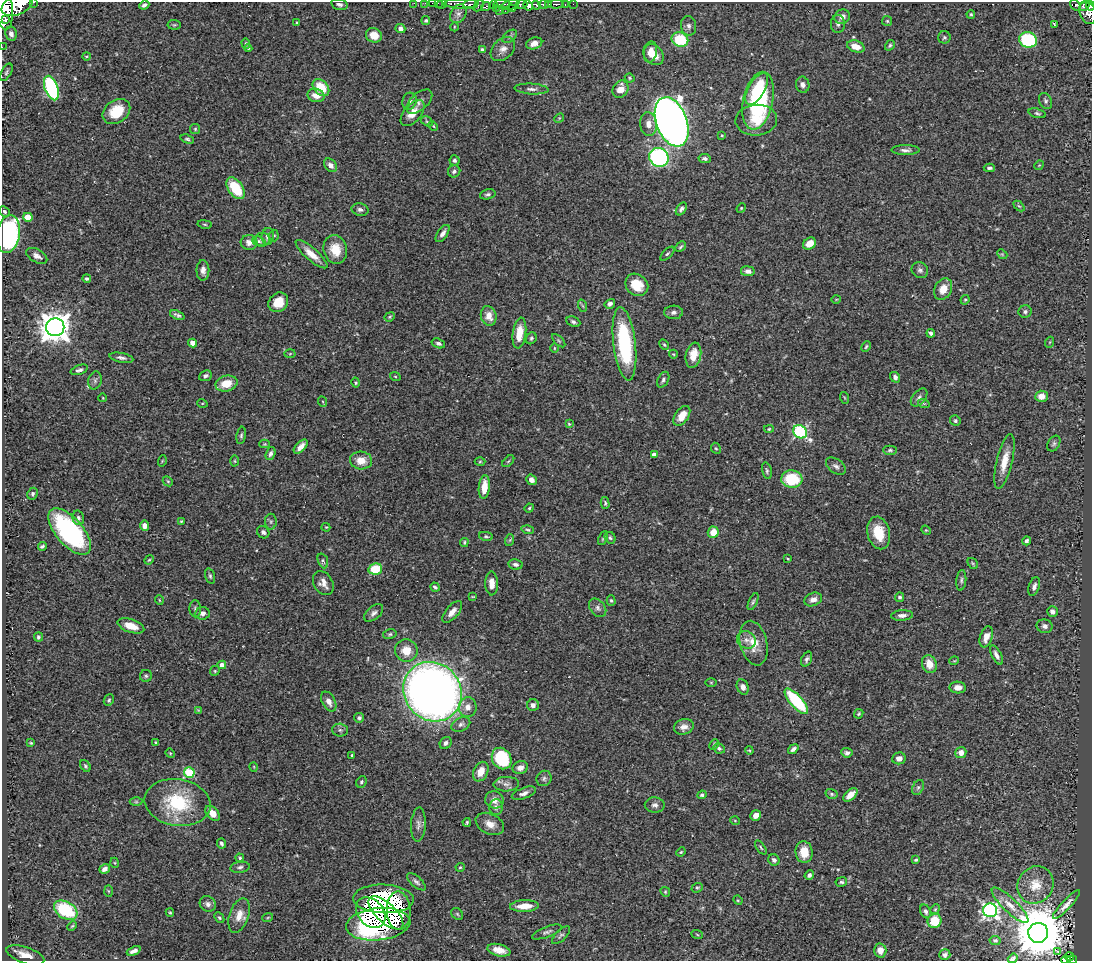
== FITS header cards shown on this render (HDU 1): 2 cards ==
NAXIS1  =                 1090
NAXIS2  =                  959

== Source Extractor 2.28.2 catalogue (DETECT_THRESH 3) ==
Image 1090 x 959 px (HDU 1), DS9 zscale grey, 1 PNG px = 1 image px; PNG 1094 x 963 px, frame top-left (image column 1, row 959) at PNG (2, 2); each listed source drawn as its Kron ellipse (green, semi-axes under 4 px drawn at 4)
Background 0.439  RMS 0.024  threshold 0.0728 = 3 sigma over >= 5 px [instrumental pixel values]
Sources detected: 359; all 359 listed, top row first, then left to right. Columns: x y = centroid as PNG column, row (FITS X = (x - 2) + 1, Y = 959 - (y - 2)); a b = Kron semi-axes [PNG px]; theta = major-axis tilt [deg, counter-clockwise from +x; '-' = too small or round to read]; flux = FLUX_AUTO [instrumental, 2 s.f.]
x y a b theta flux
34 2 3 2 - 32
414 3 2 2 - 8.3
425 3 2 2 - 7.2
432 3 2 2 - 4.8
438 3 2 2 - 9.7
442 4 5 3 - 29
461 4 17 5 0 630
470 4 7 3 3 330
502 4 8 2 1 160
544 4 5 3 - 280
549 4 3 3 - 180
556 4 8 3 1 140
565 4 3 2 - 79
573 4 2 2 - 12
17 5 16 9 24 2300
144 5 5 4 - 4
339 5 8 5 -16 4.7
493 5 4 4 - 160
510 5 9 4 16 220
521 5 6 4 20 300
528 5 5 4 - 480
536 5 5 3 - 280
1075 5 6 4 -56 100
1085 5 6 4 44 200
479 6 6 4 46 50
1090 6 5 3 - 160
486 7 5 3 - 92
496 8 3 2 - 27
512 8 3 2 - 90
4 9 20 8 -85 2600
500 10 2 2 - 14
505 11 2 2 - 8.3
1088 13 11 8 -68 400
458 14 10 7 56 7.2
971 14 4 3 - 2
842 17 8 7 - 10
6 19 4 3 - 160
426 20 4 4 - 2.7
887 21 5 5 - 2.2
297 23 3 3 - 2
838 24 9 7 89 5.2
1054 24 3 2 - 1
174 25 7 5 -6 2.5
689 26 10 7 -83 6.9
454 27 4 3 - 1.3
400 28 5 4 - 7.7
11 34 7 5 -77 7.8
374 35 8 7 - 19
509 36 8 5 38 3.6
944 37 6 6 - 3.2
680 40 8 7 - 81
1028 40 9 7 -21 140
246 43 5 3 - 2.1
534 43 8 5 17 9.8
890 45 5 4 - 2.6
856 46 9 5 -19 17
2 47 2 2 - 6.4
248 48 4 3 - 2.3
482 49 4 4 - 3.4
503 49 14 9 44 12
650 52 10 6 78 16
653 55 12 9 -48 23
86 56 4 3 - 1.5
6 72 9 5 61 3.3
630 78 5 3 - 1.9
803 85 8 7 - 7.3
51 88 13 6 -71 200
321 88 10 7 -46 42
531 89 17 5 -3 7.8
621 89 9 7 60 20
757 89 17 8 60 38
316 95 8 6 -16 14
409 101 8 7 - 5.7
758 101 29 15 78 200
1046 101 8 6 -63 4.2
419 102 15 8 41 8.9
116 111 15 11 35 44
413 113 15 8 50 21
1037 113 9 4 -16 3.1
559 118 5 4 - 1.8
756 120 21 15 5 41
427 121 6 4 -32 2.5
672 122 26 15 -69 1800
648 124 12 8 -84 12
433 126 5 4 - 1.8
195 129 5 5 - 2.2
722 135 4 3 - 1.6
187 139 7 4 -18 3
905 150 14 5 0 6.1
659 157 10 9 - 320
705 158 6 4 -8 3.9
454 160 5 5 - 3.5
330 165 7 5 -48 7.9
1039 165 5 4 - 1.6
989 168 6 3 -4 3.1
454 171 6 6 - 4.4
236 188 12 7 -55 62
488 194 8 5 15 4
1019 206 6 4 -43 2
741 208 5 4 - 1.8
681 209 7 4 55 5.1
360 210 8 6 -11 5.3
4 211 6 4 -44 3.9
28 217 5 4 - 35
205 224 7 3 -9 2.1
8 234 19 11 80 290
443 234 10 5 55 7.2
274 235 6 4 -88 2.4
268 236 8 6 84 9.5
262 240 8 7 - 6
259 241 7 4 -20 3.7
249 242 8 7 - 9.1
809 244 7 5 37 22
681 247 6 3 45 2.6
335 250 14 11 -74 29
311 254 20 6 -41 20
667 254 9 4 44 2.8
1002 254 6 4 -43 2.2
37 256 11 6 -30 8.9
203 270 10 6 90 7.8
920 270 8 7 - 5.1
748 271 7 5 -7 6.7
87 278 4 4 - 3.2
637 285 12 10 -41 34
943 289 11 8 62 20
836 299 5 3 - 1.5
965 300 5 4 - 1.9
278 302 10 9 - 28
610 304 5 4 - 6
583 306 6 4 -70 2.1
673 312 9 7 2 6
1025 312 6 6 - 4.3
177 315 7 4 -22 4.1
489 316 10 7 -75 16
390 317 5 4 - 2.2
573 322 7 5 -25 4.3
55 327 9 9 - 2600
519 333 15 6 82 27
931 333 4 3 - 4.3
531 338 6 5 - 2.8
559 341 8 4 -45 2.6
1050 342 5 3 - 1.5
193 343 4 4 - 19
438 343 7 4 -18 4.3
624 344 37 11 -83 170
664 345 5 4 - 2.2
866 347 5 3 - 2.3
554 348 5 3 - 1.3
290 354 5 3 - 1.5
673 354 4 4 - 1.7
693 355 13 7 79 27
121 358 12 4 -11 5.7
79 370 9 4 19 4.7
205 376 6 5 - 4.3
395 376 5 3 - 1.7
895 377 5 5 - 5.4
95 380 9 6 76 5.2
663 380 8 5 63 4.2
226 383 11 7 13 28
356 383 5 4 - 2
1041 396 6 5 - 13
919 397 10 6 50 5.6
103 398 4 2 - 1.3
845 398 6 4 -70 1.9
323 402 5 3 - 1.4
202 403 5 3 - 1.5
924 404 6 3 -20 2.1
682 416 11 6 55 22
955 421 5 5 - 3.4
569 424 4 4 - 1.8
769 429 5 4 - 2
800 432 7 6 - 240
241 435 9 4 81 3.4
265 444 5 4 - 1.6
1054 444 8 6 59 3.9
301 447 9 4 47 11
716 448 6 4 -65 2.5
890 450 7 4 1 3.2
271 454 7 4 73 5.2
654 455 4 4 - 10
361 460 11 9 -4 21
162 461 5 3 - 1.6
235 461 5 3 - 1.6
508 461 7 3 45 1.9
1004 461 28 8 77 26
480 462 5 3 - 1.8
836 466 11 7 -36 6.7
767 471 8 4 -78 3.3
792 479 10 9 - 72
531 480 6 5 - 8.6
168 481 5 4 - 2.2
484 487 12 5 85 26
33 494 6 5 - 3.3
605 503 6 3 -77 2.6
529 508 5 4 - 2
78 518 7 5 -74 4.1
181 521 3 3 - 1.9
271 522 8 6 89 3.4
145 526 5 4 - 11
326 527 4 3 - 1.5
528 530 6 4 -17 2.3
926 530 5 4 - 1.7
70 531 28 13 -49 250
263 532 6 5 - 4.4
713 532 6 5 - 23
879 533 16 11 -76 41
486 536 7 4 -11 2.5
603 538 7 3 64 2.2
610 538 6 5 - 3.1
510 540 6 3 71 1.8
1026 541 4 4 - 3.8
464 542 4 3 - 2
42 546 4 3 - 3
788 559 3 2 - 1.5
149 560 5 4 - 1.9
323 561 8 5 -69 3
973 563 6 4 -55 2.3
515 564 7 5 -9 5.2
375 569 7 5 11 56
210 576 8 4 -75 3.2
961 580 10 5 85 4
323 583 13 9 -58 12
492 583 12 6 -89 15
1034 586 10 5 71 5.9
435 587 5 3 - 3.2
473 597 4 2 - 1.1
900 597 5 4 - 3.6
813 599 9 6 21 8.7
159 600 5 3 - 1.3
611 600 5 4 - 2.4
753 602 9 4 66 3.3
598 608 10 7 -51 6.5
195 609 8 5 -87 4.1
452 612 13 6 50 12
1052 612 5 5 - 6.5
202 613 7 6 - 7.8
374 613 11 6 40 6.8
902 615 11 5 3 7.7
131 626 14 6 -19 26
1045 626 8 6 -11 5.9
390 634 7 5 15 2.9
38 637 4 4 - 2.8
986 637 11 6 71 14
746 640 9 8 - 8.8
754 643 23 13 -77 31
406 651 11 11 - 26
996 655 11 4 -62 7.3
807 659 8 5 69 3.9
954 661 5 3 - 1.4
929 664 9 7 -70 22
222 665 4 4 - 9.7
215 671 5 4 - 2.2
146 676 6 6 - 3.4
711 682 5 3 - 1.4
743 687 8 6 -69 7.5
958 687 8 6 -3 11
433 692 31 28 -49 1500
109 700 6 5 - 2.8
796 701 16 6 -48 130
329 702 10 6 -62 10
533 705 6 6 - 6.2
468 707 10 9 - 12
198 710 3 3 - 1.2
859 714 5 4 - 2
359 718 5 4 - 3.4
461 724 10 6 25 6.2
684 727 10 7 17 9.7
340 730 8 6 -3 4.2
155 742 4 3 - 1.6
31 743 4 3 - 1.6
446 743 7 5 48 5.6
714 745 5 3 - 2.2
719 748 6 5 - 3.3
793 749 6 3 39 5.5
749 750 4 3 - 1.8
170 753 5 4 - 1.9
847 753 5 4 - 4.8
961 753 6 5 - 10
352 755 4 3 - 2.4
502 758 11 9 -59 100
899 758 7 6 - 8.2
85 766 6 4 -53 2.9
254 767 5 3 - 1.2
520 768 8 6 18 11
481 772 10 7 65 19
189 773 5 5 - 110
544 778 8 7 - 4.5
361 782 6 5 - 3.1
506 784 13 7 2 8.5
918 787 8 5 62 4.1
524 793 13 5 20 7.6
832 794 6 4 -17 2.9
702 795 4 4 - 3.3
850 795 8 5 43 13
494 800 9 8 - 13
136 802 6 4 0 2.5
178 802 33 23 -9 110
655 805 10 7 -2 6.6
496 807 8 7 - 5.9
212 813 9 5 -48 15
756 816 6 5 - 9.6
735 821 5 3 - 1.4
467 822 4 3 - 2.2
418 824 17 7 87 9.1
490 824 15 10 -26 15
221 843 5 4 - 4.2
761 847 8 4 -55 2.5
681 852 5 4 - 1.9
804 852 11 8 -85 27
240 858 4 4 - 2.3
774 860 6 5 - 5
916 860 3 3 - 2.6
115 863 5 3 - 1.5
240 867 10 5 9 4.7
460 867 4 4 - 1.9
105 869 5 4 - 7.2
809 875 5 4 - 5
416 882 11 5 -42 5.1
841 882 6 4 10 3
1035 885 19 17 53 31
697 888 6 4 19 2.5
108 891 6 4 -88 2
665 892 5 4 - 2.1
384 899 30 14 -2 400
738 900 5 4 - 1.7
208 904 8 7 - 6.2
1010 905 24 7 -44 18
1066 905 19 5 47 8.7
524 906 14 6 3 24
935 909 5 4 - 2.1
66 910 12 8 -30 110
990 910 7 7 - 470
399 911 19 12 -88 180
925 911 7 5 -63 4.9
170 913 4 3 - 1.9
371 913 17 12 -49 180
386 913 22 9 -42 200
457 914 6 5 - 2.4
239 915 18 9 71 20
268 917 5 3 - 1.6
219 918 6 4 -48 2.6
934 921 7 7 - 41
378 924 32 16 6 390
72 926 5 4 - 1.9
547 932 16 5 21 5.5
1038 933 10 10 - 11000
697 934 6 3 -21 1.7
561 935 11 5 44 4.2
995 940 5 4 - 2.5
499 950 12 6 -13 18
880 950 7 6 - 14
134 951 7 4 24 7.1
1058 951 3 2 - 3
25 955 20 8 -19 19
945 955 6 5 - 4.4
1070 957 4 3 - 24
1013 958 5 3 - 2.7
1066 960 5 3 - 29
1072 960 5 3 - 71
At the frame edge (FLAGS 8, measured only in part): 14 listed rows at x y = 34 2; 414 3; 425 3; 432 3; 438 3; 442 4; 17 5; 1090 6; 4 9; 2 47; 8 234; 1013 958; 1066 960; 1072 960